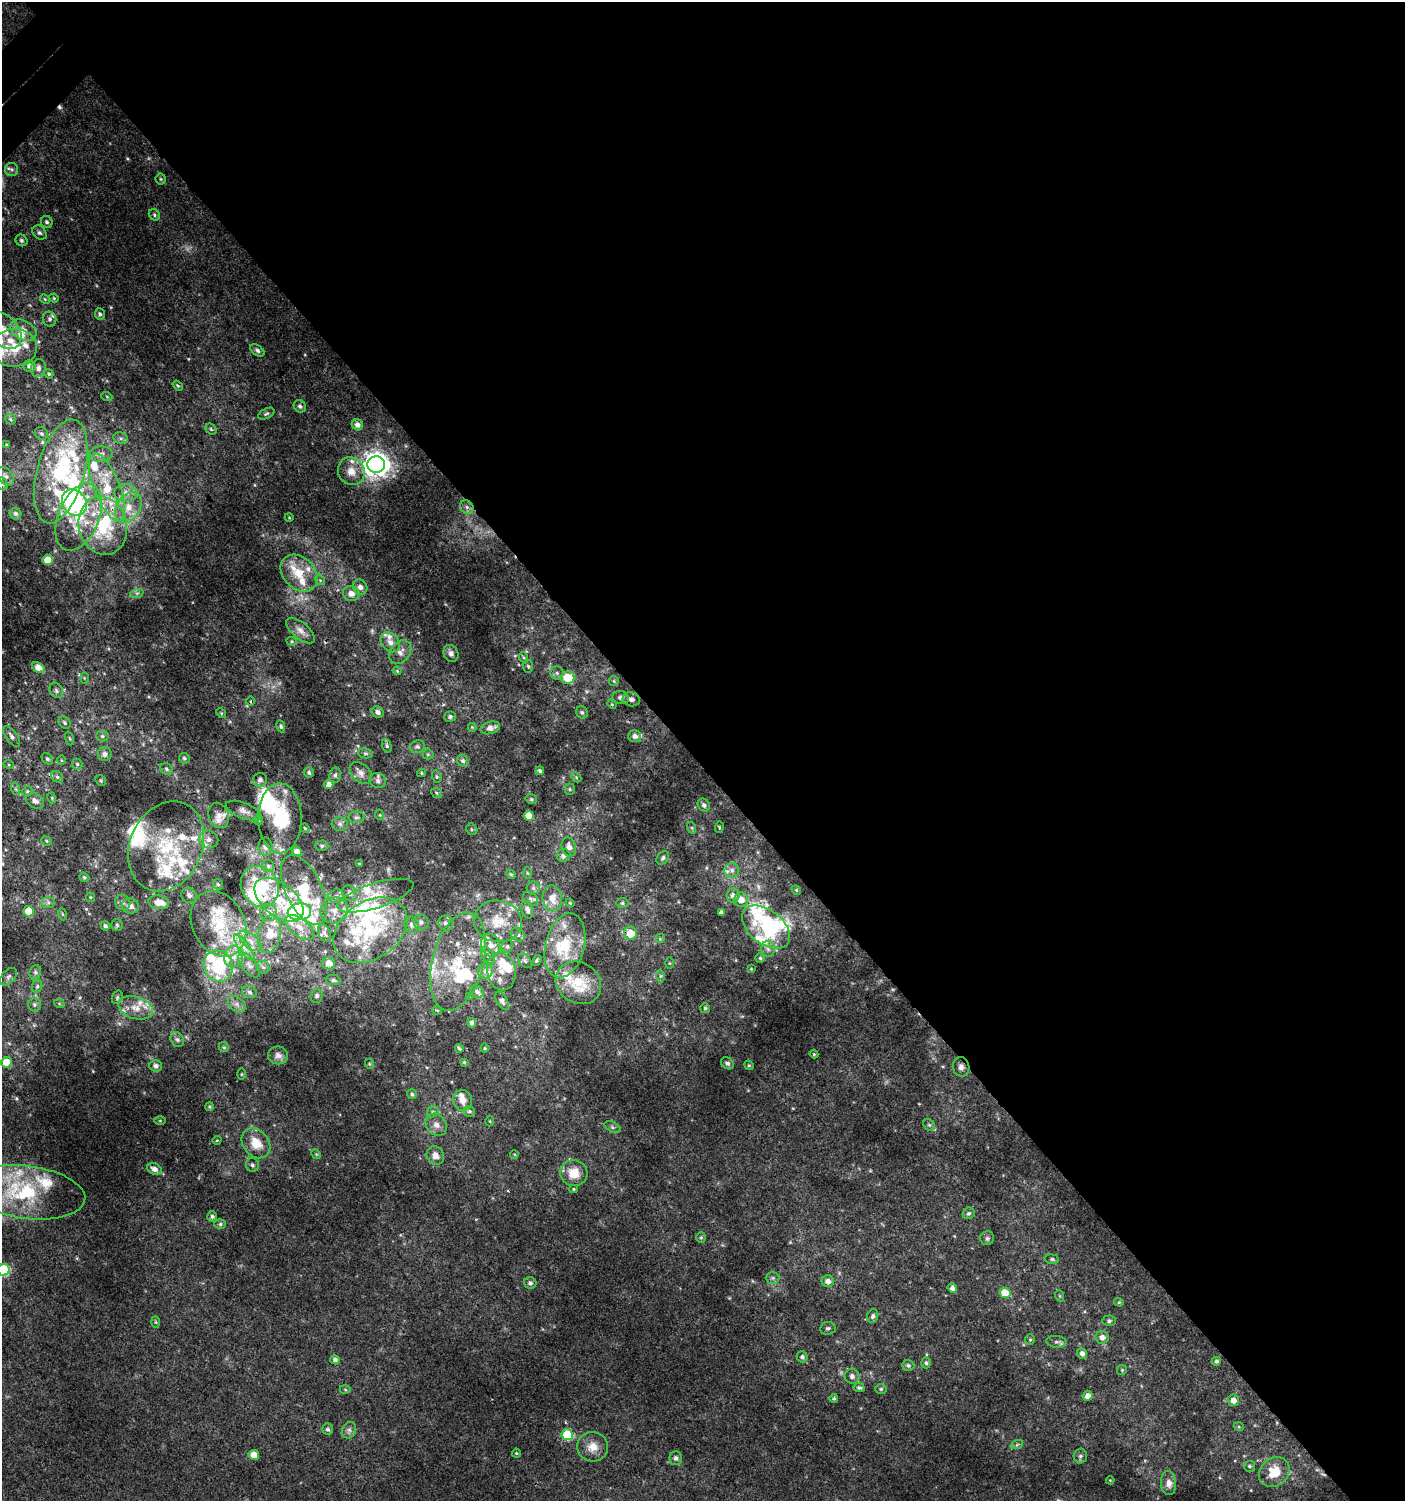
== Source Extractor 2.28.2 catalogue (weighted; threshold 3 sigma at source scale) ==
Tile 8 of 4 x 4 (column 4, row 2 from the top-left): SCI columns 4413-5815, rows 3029-4527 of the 6060 x 6084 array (HDU 1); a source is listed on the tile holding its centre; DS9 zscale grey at full resolution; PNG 1407 x 1503 px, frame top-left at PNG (2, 2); each listed source drawn as its Kron ellipse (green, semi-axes under 4 px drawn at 4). Shown black and unused: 51% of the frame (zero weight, under 3 of 4 exposures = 4% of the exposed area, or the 3 px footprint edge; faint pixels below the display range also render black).
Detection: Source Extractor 2.28.2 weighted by HDU 2 'WHT'; one run over the whole footprint, this tile lists its part. Background 0.00437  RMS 0.0021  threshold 0.00962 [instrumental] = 3 sigma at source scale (4.5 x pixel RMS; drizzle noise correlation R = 1.50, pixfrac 1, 0.0396/0.0396 arcsec/px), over >= 5 px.
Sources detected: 405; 1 too faint to see at this stretch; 11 inside a brighter object's white glare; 3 cosmic-ray / hot-pixel residue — neither listed nor drawn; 88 inside a brighter listed object's ellipse — not listed separately; the other 302 listed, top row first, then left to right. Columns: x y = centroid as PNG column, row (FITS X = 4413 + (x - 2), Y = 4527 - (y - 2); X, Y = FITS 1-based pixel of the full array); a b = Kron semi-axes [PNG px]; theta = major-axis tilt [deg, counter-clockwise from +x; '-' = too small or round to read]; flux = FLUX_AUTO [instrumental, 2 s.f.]
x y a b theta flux
12 169 6 6 - 0.52
161 179 5 5 - 0.29
154 215 6 5 - 0.36
47 222 6 5 - 0.48
39 233 8 6 -43 0.55
21 240 6 5 - 0.42
54 298 4 4 - 0.24
45 299 5 4 - 0.24
100 314 5 5 - 0.44
50 319 7 6 - 0.58
3 330 22 14 -45 4.6
23 330 14 9 -29 1.9
14 348 23 19 2 5.7
257 350 8 5 -35 0.54
29 366 6 5 - 0.83
38 368 9 7 82 0.97
49 374 5 4 - 0.33
178 385 6 4 -35 0.3
107 397 5 3 - 0.22
300 406 6 5 - 0.56
266 414 9 5 27 0.44
10 419 6 4 -39 0.32
357 425 6 5 - 1.1
211 429 6 5 - 0.35
41 433 7 6 - 0.49
121 438 7 5 -21 0.59
6 445 3 3 - 0.22
101 454 12 7 4 1.3
376 464 9 8 - 220
61 471 53 23 75 24
351 471 14 13 - 2.6
5 476 10 7 -51 0.97
2 484 6 5 - 0.44
107 487 36 13 -68 9.3
126 493 11 9 -4 1.7
74 503 14 11 -54 45
467 507 7 6 - 0.77
128 508 16 11 59 3.6
16 514 6 5 - 0.66
79 517 35 20 68 12
289 517 4 3 - 0.19
103 526 29 24 -76 16
48 560 5 5 - 3
299 573 21 15 -46 5.7
320 580 5 4 - 0.31
360 587 8 7 - 1.1
137 593 7 4 18 0.47
351 594 8 7 - 1.7
300 631 17 8 -40 1.4
292 641 5 4 - 0.27
390 642 11 8 -49 1.4
400 652 13 9 52 1.5
451 653 9 7 -62 0.83
523 657 5 3 - 0.23
528 666 6 5 - 0.35
38 668 7 4 -35 1.8
397 671 4 3 - 0.22
557 673 6 6 - 0.64
84 678 6 4 -90 0.24
568 678 7 6 - 6.3
614 681 5 4 - 0.28
56 691 8 6 -60 0.65
621 697 8 6 -13 0.87
631 699 8 7 - 0.93
251 701 4 3 - 0.22
612 704 5 4 - 0.21
378 712 6 5 - 0.8
582 712 6 5 - 0.44
221 713 5 4 - 0.26
450 716 6 5 - 0.44
65 723 7 5 -47 0.44
281 726 6 4 -78 0.37
472 727 5 5 - 0.25
490 728 10 6 15 1.3
12 736 12 5 -54 0.85
102 736 6 5 - 0.42
635 736 6 6 - 1
70 738 7 3 -71 0.27
387 746 7 4 -72 0.41
417 747 7 6 - 0.55
365 753 7 5 -6 0.39
105 754 7 7 - 0.93
428 754 5 5 - 0.3
184 758 5 5 - 0.37
47 759 6 5 - 0.42
61 760 5 3 - 0.21
463 761 6 5 - 0.52
77 764 5 5 - 0.33
9 765 5 3 - 0.22
166 769 6 5 - 0.42
540 771 4 4 - 0.52
309 773 5 5 - 0.4
361 773 13 8 -44 1.4
422 773 4 4 - 0.24
335 775 7 5 81 0.57
57 777 6 5 - 0.43
437 777 6 4 -72 0.33
576 777 6 4 -47 0.29
101 780 6 5 - 0.32
260 780 7 7 - 0.81
378 781 8 7 - 0.76
329 784 5 4 - 1
16 789 6 4 -71 0.32
570 789 5 5 - 0.32
27 791 5 4 - 0.29
436 793 6 4 -38 0.3
52 798 5 3 - 0.22
531 799 6 4 -13 0.35
35 801 9 7 -30 0.98
704 805 7 5 -49 0.65
244 811 19 7 -21 1.3
219 815 13 10 -67 1.4
380 815 5 3 - 0.2
529 816 5 5 - 3.1
356 817 8 6 1 0.53
280 818 35 22 -90 12
258 820 5 4 - 0.31
340 824 8 6 -3 0.71
719 827 6 3 83 0.23
305 828 5 4 - 0.24
692 828 6 4 -72 0.29
472 829 6 5 - 0.32
209 839 9 9 - 1.2
46 841 5 4 - 0.27
166 846 46 36 66 17
322 846 7 5 0 0.39
265 847 9 7 -88 0.87
569 847 9 7 -78 1.4
297 852 5 4 - 1.6
564 855 7 6 - 0.87
663 858 7 5 51 0.47
359 864 3 3 - 0.2
268 866 6 6 - 0.44
732 870 7 7 - 0.85
527 873 6 4 -88 0.31
511 874 5 4 - 0.26
84 877 5 4 - 0.33
218 884 6 4 -45 0.28
260 886 21 18 -59 11
533 888 6 6 - 0.54
304 890 37 18 -65 11
796 890 5 4 - 0.29
350 893 8 7 - 0.89
189 895 8 7 - 0.86
336 896 8 7 - 0.89
375 896 39 12 18 5.2
733 896 7 6 - 1.1
90 897 5 4 - 0.25
552 898 13 9 -82 2.5
531 899 8 6 -40 0.54
279 900 29 16 -39 6.9
741 900 7 7 - 2
48 902 6 6 - 0.58
159 902 10 6 -9 2.8
123 903 8 7 - 0.77
570 903 4 4 - 0.23
622 903 6 5 - 0.42
130 906 8 7 - 1.4
334 910 14 12 30 2.3
527 910 9 5 -74 0.89
29 911 5 5 - 5.2
269 912 9 8 - 1.1
299 912 12 8 8 40
721 913 4 4 - 0.75
62 914 6 4 -70 0.27
498 921 24 20 -10 5.7
421 922 8 7 - 0.73
446 923 8 7 - 0.8
218 924 34 26 -64 11
117 925 6 5 - 0.4
412 925 8 7 - 0.98
105 926 5 4 - 0.51
299 927 17 9 -37 2.3
766 927 27 17 -38 11
370 930 40 28 34 17
324 933 9 6 -68 0.75
630 933 6 6 - 3.7
269 934 19 11 80 3.4
518 935 8 6 -42 0.69
660 939 5 5 - 0.29
250 941 13 7 -40 1.6
491 945 11 9 -71 2.3
565 945 33 19 76 9.9
507 946 7 5 69 0.46
244 948 15 5 -54 1.5
768 949 8 6 -87 0.83
488 955 9 5 -58 0.67
234 957 11 9 72 1.9
760 958 5 5 - 0.33
458 961 50 25 76 13
525 961 8 5 -50 0.5
537 961 6 4 56 0.31
329 963 6 6 - 2.1
669 963 5 4 - 0.22
249 965 15 7 -51 1.3
218 966 16 14 -68 13
263 967 7 5 -43 0.53
751 969 4 3 - 0.2
485 971 8 7 - 0.93
501 971 19 14 -80 3.2
35 972 7 5 71 0.53
660 976 6 4 89 0.31
8 977 10 6 48 0.65
333 980 7 5 -10 0.5
578 983 24 20 -33 8.4
37 986 6 5 - 0.42
249 992 8 5 -18 0.6
477 992 7 6 - 0.71
317 996 7 6 - 0.55
117 997 7 5 70 0.38
470 997 4 3 - 0.24
502 1001 10 5 -62 0.7
59 1003 5 3 - 0.21
34 1004 7 7 - 0.56
237 1004 10 6 -40 1
136 1008 18 11 -17 3
705 1008 5 5 - 0.35
437 1010 5 3 - 0.19
471 1023 5 4 - 0.64
177 1039 8 6 -56 0.6
224 1047 5 4 - 0.29
459 1048 4 3 - 0.3
485 1048 4 4 - 0.24
814 1054 4 4 - 0.25
278 1055 10 9 - 1.3
7 1062 5 5 - 3.8
464 1062 4 4 - 0.23
727 1063 7 5 -34 0.52
370 1064 5 3 - 0.21
749 1065 5 4 - 0.28
156 1066 6 5 - 0.77
961 1067 10 8 -79 1.1
241 1074 6 4 89 0.23
412 1094 5 5 - 0.37
463 1100 10 9 - 1.9
209 1107 4 4 - 0.26
469 1111 6 5 - 0.44
433 1112 6 5 - 0.4
160 1121 5 4 - 0.2
490 1121 5 3 - 0.19
436 1125 12 10 -53 1.5
929 1125 6 5 - 0.39
612 1127 9 5 -27 0.5
217 1140 4 3 - 0.18
256 1143 16 13 -50 4.3
316 1154 5 4 - 0.26
514 1154 4 3 - 0.18
435 1155 9 8 - 1.8
252 1165 7 6 - 0.55
154 1169 7 5 -26 1.1
574 1173 14 13 - 3.9
574 1189 4 3 - 0.21
27 1192 58 26 -8 18
969 1213 6 5 - 0.48
212 1216 5 5 - 0.54
220 1224 6 5 - 0.37
701 1237 5 5 - 0.29
987 1238 7 7 - 0.45
1052 1259 7 5 -7 0.45
4 1270 6 5 - 19
773 1278 7 6 - 0.5
828 1281 6 6 - 1.2
530 1283 6 6 - 0.64
952 1288 5 4 - 0.87
1005 1293 5 5 - 4.1
1060 1296 6 3 -71 0.25
1119 1302 5 4 - 0.29
873 1316 7 5 69 0.62
1109 1321 7 5 2 0.45
155 1322 6 4 -88 0.27
828 1328 8 6 6 0.51
1102 1337 6 6 - 1.1
1030 1340 5 4 - 0.3
1056 1342 10 6 -4 0.7
1082 1353 5 5 - 0.96
802 1357 5 5 - 0.6
335 1360 5 4 - 0.68
1216 1361 4 4 - 0.5
926 1363 5 4 - 0.42
908 1365 6 5 - 0.52
1122 1370 5 5 - 0.28
852 1376 7 7 - 0.94
859 1388 5 4 - 0.46
881 1389 6 5 - 0.35
345 1390 5 3 - 0.22
1088 1396 5 5 - 1.6
834 1398 4 4 - 0.36
1233 1400 6 5 - 1.6
1239 1427 5 3 - 0.21
328 1429 6 5 - 0.54
349 1430 8 6 64 0.76
567 1435 5 5 - 12
1017 1444 6 4 21 0.36
593 1447 15 14 - 2.8
516 1453 4 4 - 0.23
254 1455 5 5 - 2.4
1080 1456 7 6 - 0.64
676 1458 7 6 - 0.59
1249 1466 5 5 - 0.41
1274 1472 16 13 41 5.1
1110 1480 4 3 - 0.17
1169 1483 12 7 -87 1.5
Overlapping masked pixels (flux is a lower limit): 1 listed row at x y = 961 1067
Isophote crosses this tile's border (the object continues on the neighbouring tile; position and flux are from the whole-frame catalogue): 3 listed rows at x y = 3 330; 2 484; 4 1270
Unlisted compact peaks at least as high as the median listed source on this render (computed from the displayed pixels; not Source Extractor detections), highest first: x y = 16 1098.